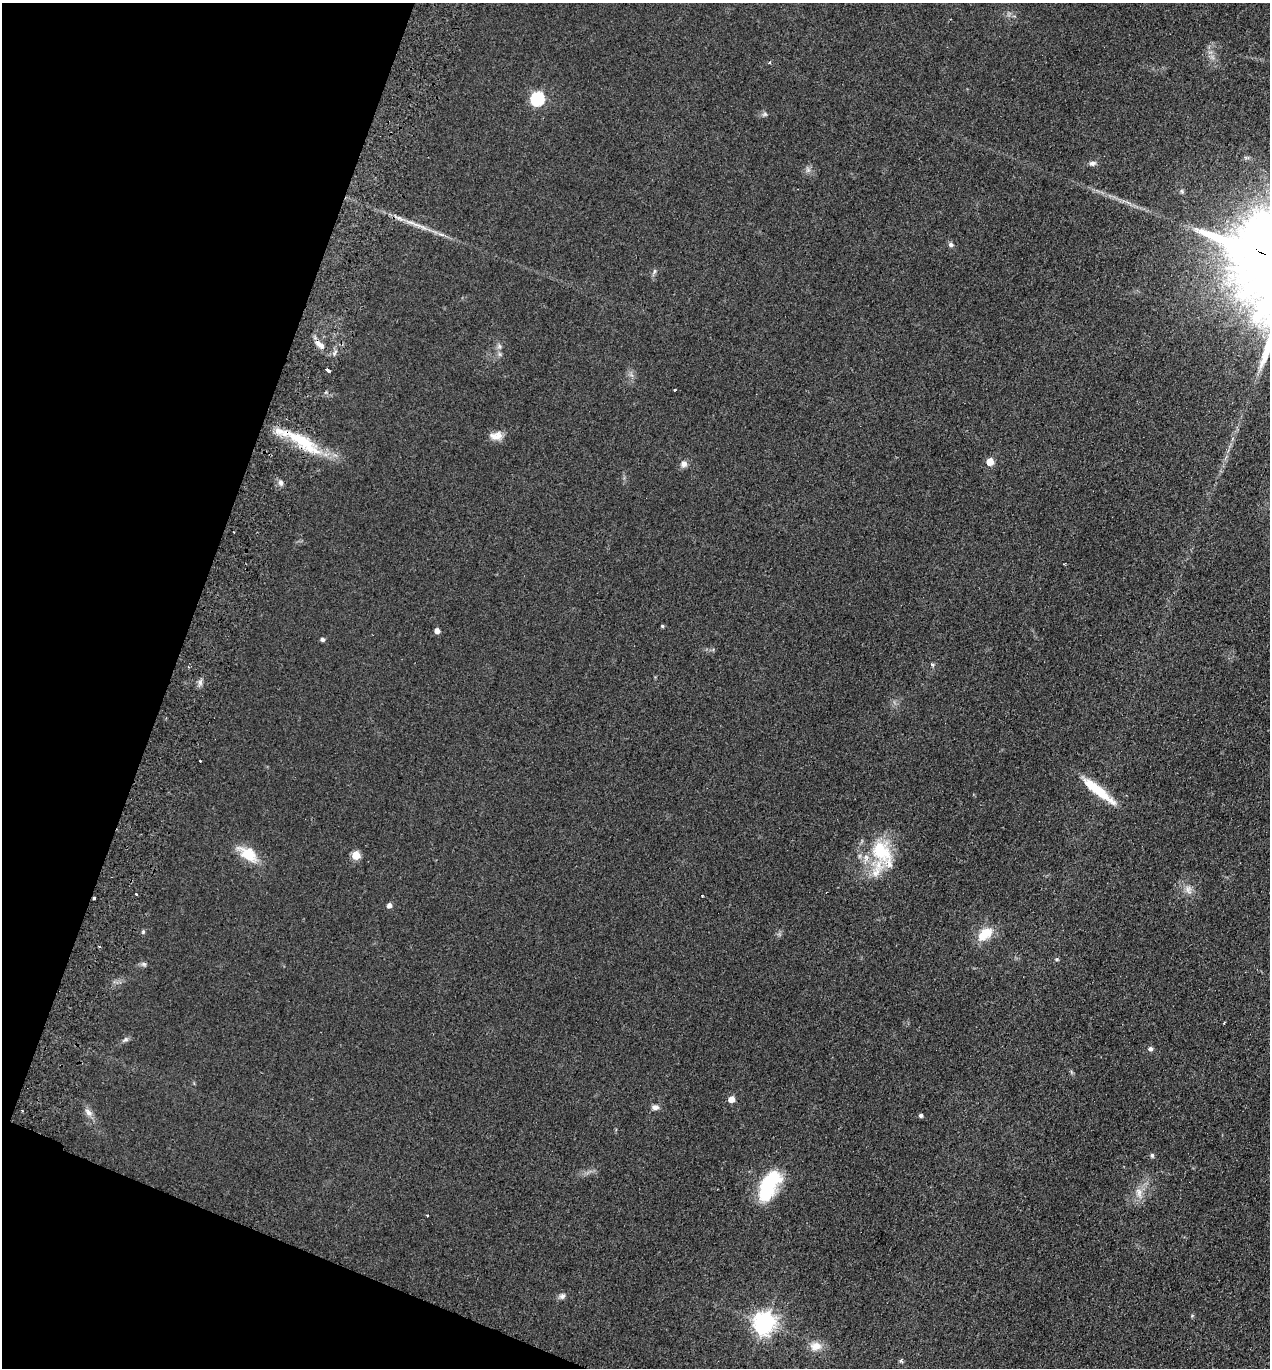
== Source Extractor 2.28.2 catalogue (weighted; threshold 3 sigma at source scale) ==
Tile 9 of 4 x 4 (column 1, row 3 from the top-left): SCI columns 191-1458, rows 1391-2756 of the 5585 x 5513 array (HDU 1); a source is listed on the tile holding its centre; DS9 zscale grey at full resolution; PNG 1272 x 1370 px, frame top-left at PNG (2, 3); no overlay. Shown black and unused: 18% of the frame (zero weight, under 2 of 3 exposures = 3% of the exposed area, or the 3 px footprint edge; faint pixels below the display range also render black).
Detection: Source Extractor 2.28.2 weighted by HDU 2 'WHT'; one run over the whole footprint, this tile lists its part. Background 0.0489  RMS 0.0093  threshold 0.0417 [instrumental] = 3 sigma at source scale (4.5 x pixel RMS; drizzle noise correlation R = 1.50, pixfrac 1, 0.05/0.05 arcsec/px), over >= 5 px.
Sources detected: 53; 1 cosmic-ray / hot-pixel residue — not listed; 5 inside a brighter listed object's ellipse — not listed separately; the other 47 listed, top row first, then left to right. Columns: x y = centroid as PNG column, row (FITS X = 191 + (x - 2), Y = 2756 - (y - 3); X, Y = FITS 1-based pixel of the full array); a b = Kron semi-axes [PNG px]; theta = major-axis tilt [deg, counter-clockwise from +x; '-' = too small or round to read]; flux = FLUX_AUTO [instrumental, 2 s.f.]
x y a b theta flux
537 99 6 6 - 130
764 114 7 5 21 2.1
1092 163 9 6 10 3
416 225 21 5 -20 7.9
951 245 6 6 - 2.6
654 271 7 4 88 1.7
319 344 18 7 -39 7.4
499 346 7 4 -71 2
327 370 5 3 - 7.5
675 390 3 3 - 1.9
496 436 18 10 8 8.3
301 441 64 13 -33 47
990 462 5 5 - 19
684 464 8 7 - 4.4
281 483 7 6 - 3.3
662 626 4 3 - 1.3
437 631 5 4 - 5.5
322 639 5 4 - 2.1
932 664 5 4 - 1.8
200 682 7 4 73 2.7
200 761 3 2 - 0.86
1093 787 42 10 -37 28
881 851 33 26 -56 52
248 854 28 14 -35 22
356 855 5 5 - 32
1188 890 13 8 -72 6
94 898 3 3 - 1.5
389 905 5 5 - 3.7
143 932 6 5 - 1.3
985 934 19 11 38 20
99 946 3 3 - 2.9
1057 959 5 4 - 1.2
144 964 7 5 -21 2
1224 1023 3 2 - 0.88
125 1039 8 6 25 2.4
1150 1049 6 5 - 2.5
731 1099 5 5 - 10
655 1107 9 7 4 3.7
88 1112 14 7 -48 5.4
921 1115 4 4 - 2.6
1152 1155 6 5 - 1.7
769 1186 36 17 62 63
1139 1193 17 7 -77 7.5
562 1296 8 7 - 3.1
764 1323 8 7 - 640
816 1346 16 12 0 10
901 1361 5 4 - 2.1
Overlapping masked pixels (flux is a lower limit): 2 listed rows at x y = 301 441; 94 898